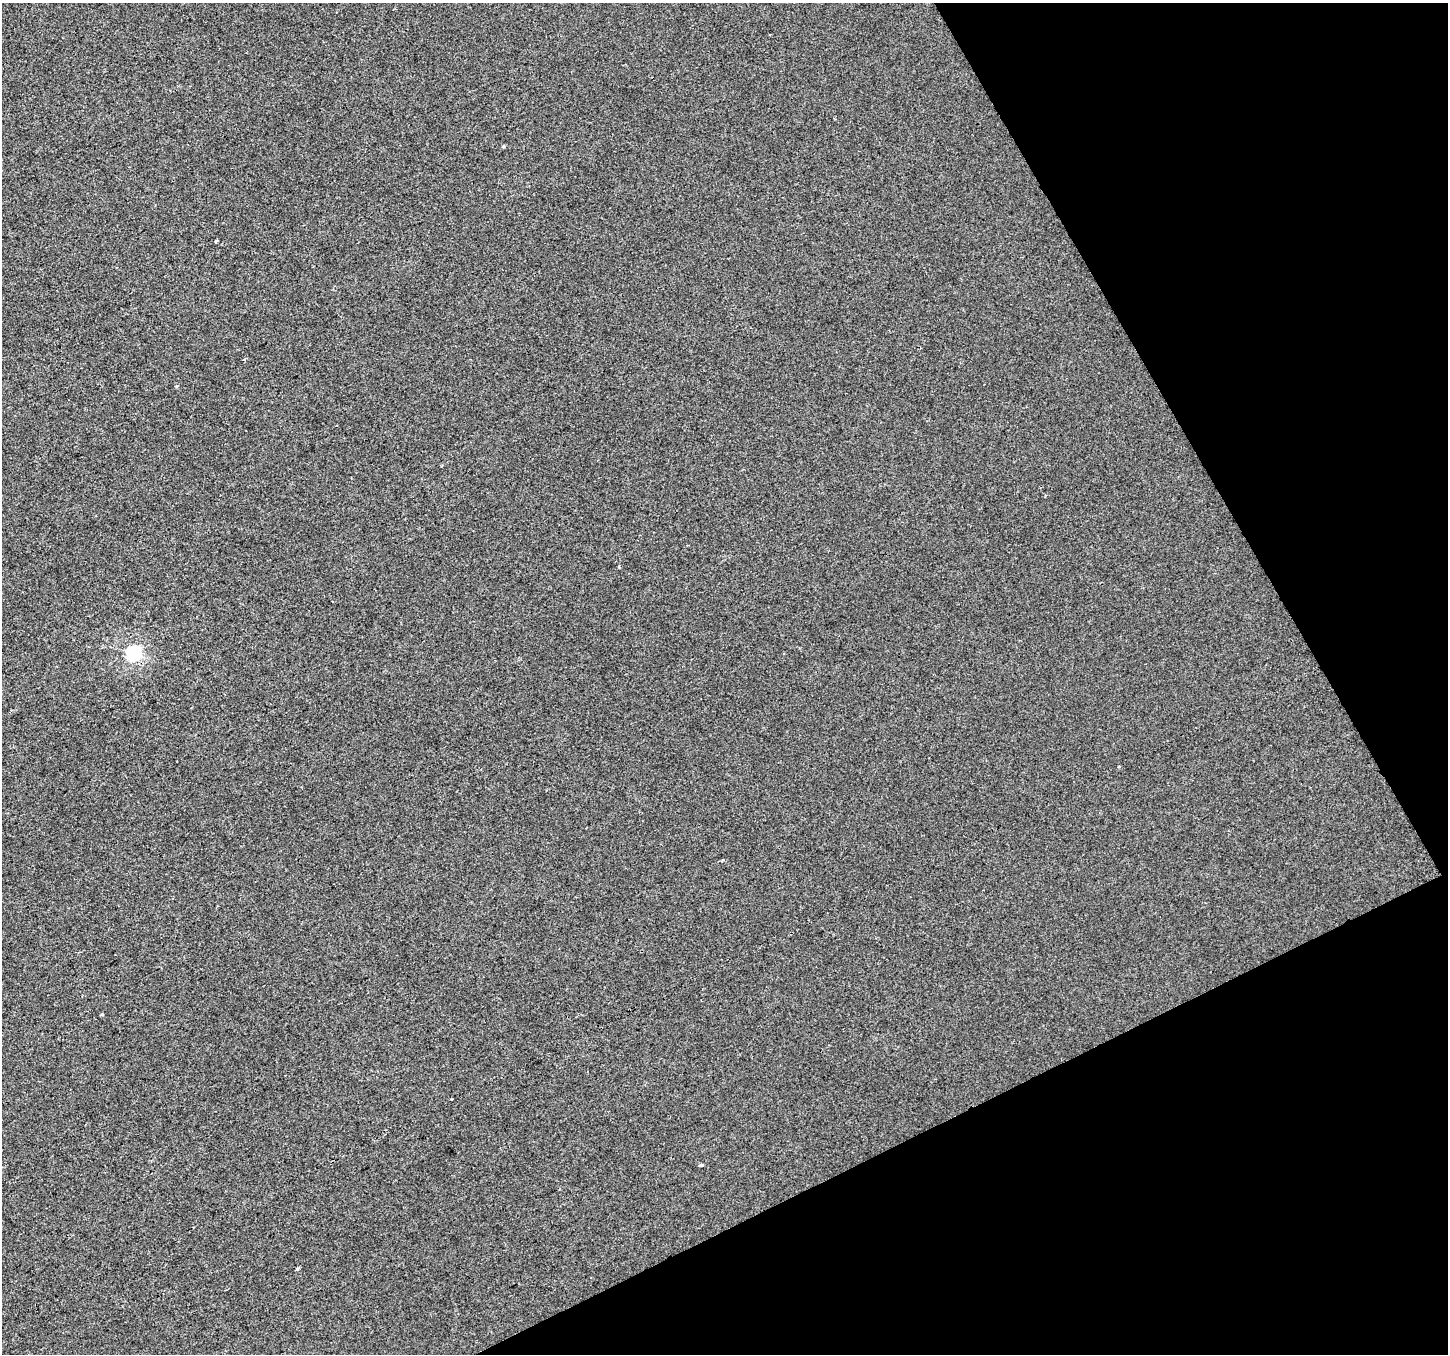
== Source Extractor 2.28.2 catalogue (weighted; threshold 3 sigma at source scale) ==
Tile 12 of 4 x 4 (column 4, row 3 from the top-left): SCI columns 4342-5787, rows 1515-2866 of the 5787 x 5673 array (HDU 1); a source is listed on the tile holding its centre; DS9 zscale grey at full resolution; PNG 1450 x 1356 px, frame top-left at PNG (2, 3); no overlay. Shown black and unused: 24% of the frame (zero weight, under 2 of 3 exposures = <1% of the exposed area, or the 3 px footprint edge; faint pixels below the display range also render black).
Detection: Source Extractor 2.28.2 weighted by HDU 2 'WHT'; one run over the whole footprint, this tile lists its part. Background -4.23e-04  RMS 0.0056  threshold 0.0253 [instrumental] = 3 sigma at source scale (4.5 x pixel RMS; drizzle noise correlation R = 1.50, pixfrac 1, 0.0396/0.0396 arcsec/px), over >= 5 px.
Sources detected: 11; all 11 listed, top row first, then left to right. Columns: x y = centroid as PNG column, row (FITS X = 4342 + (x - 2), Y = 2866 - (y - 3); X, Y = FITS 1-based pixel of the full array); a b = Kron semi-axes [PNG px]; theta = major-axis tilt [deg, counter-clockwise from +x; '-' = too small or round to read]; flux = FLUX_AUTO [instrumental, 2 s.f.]
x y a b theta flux
504 146 4 4 - 0.6
217 241 4 3 - 9.8
244 360 4 3 - 0.64
177 386 3 3 - 0.8
619 567 5 3 - 0.5
133 653 6 6 - 100
1119 766 3 3 - 0.55
102 1015 4 2 - 0.59
451 1099 3 2 - 1.1
701 1165 3 3 - 1.6
297 1268 4 3 - 0.9
Unlisted compact peaks at least as high as the median listed source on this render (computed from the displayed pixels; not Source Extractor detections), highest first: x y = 723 860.